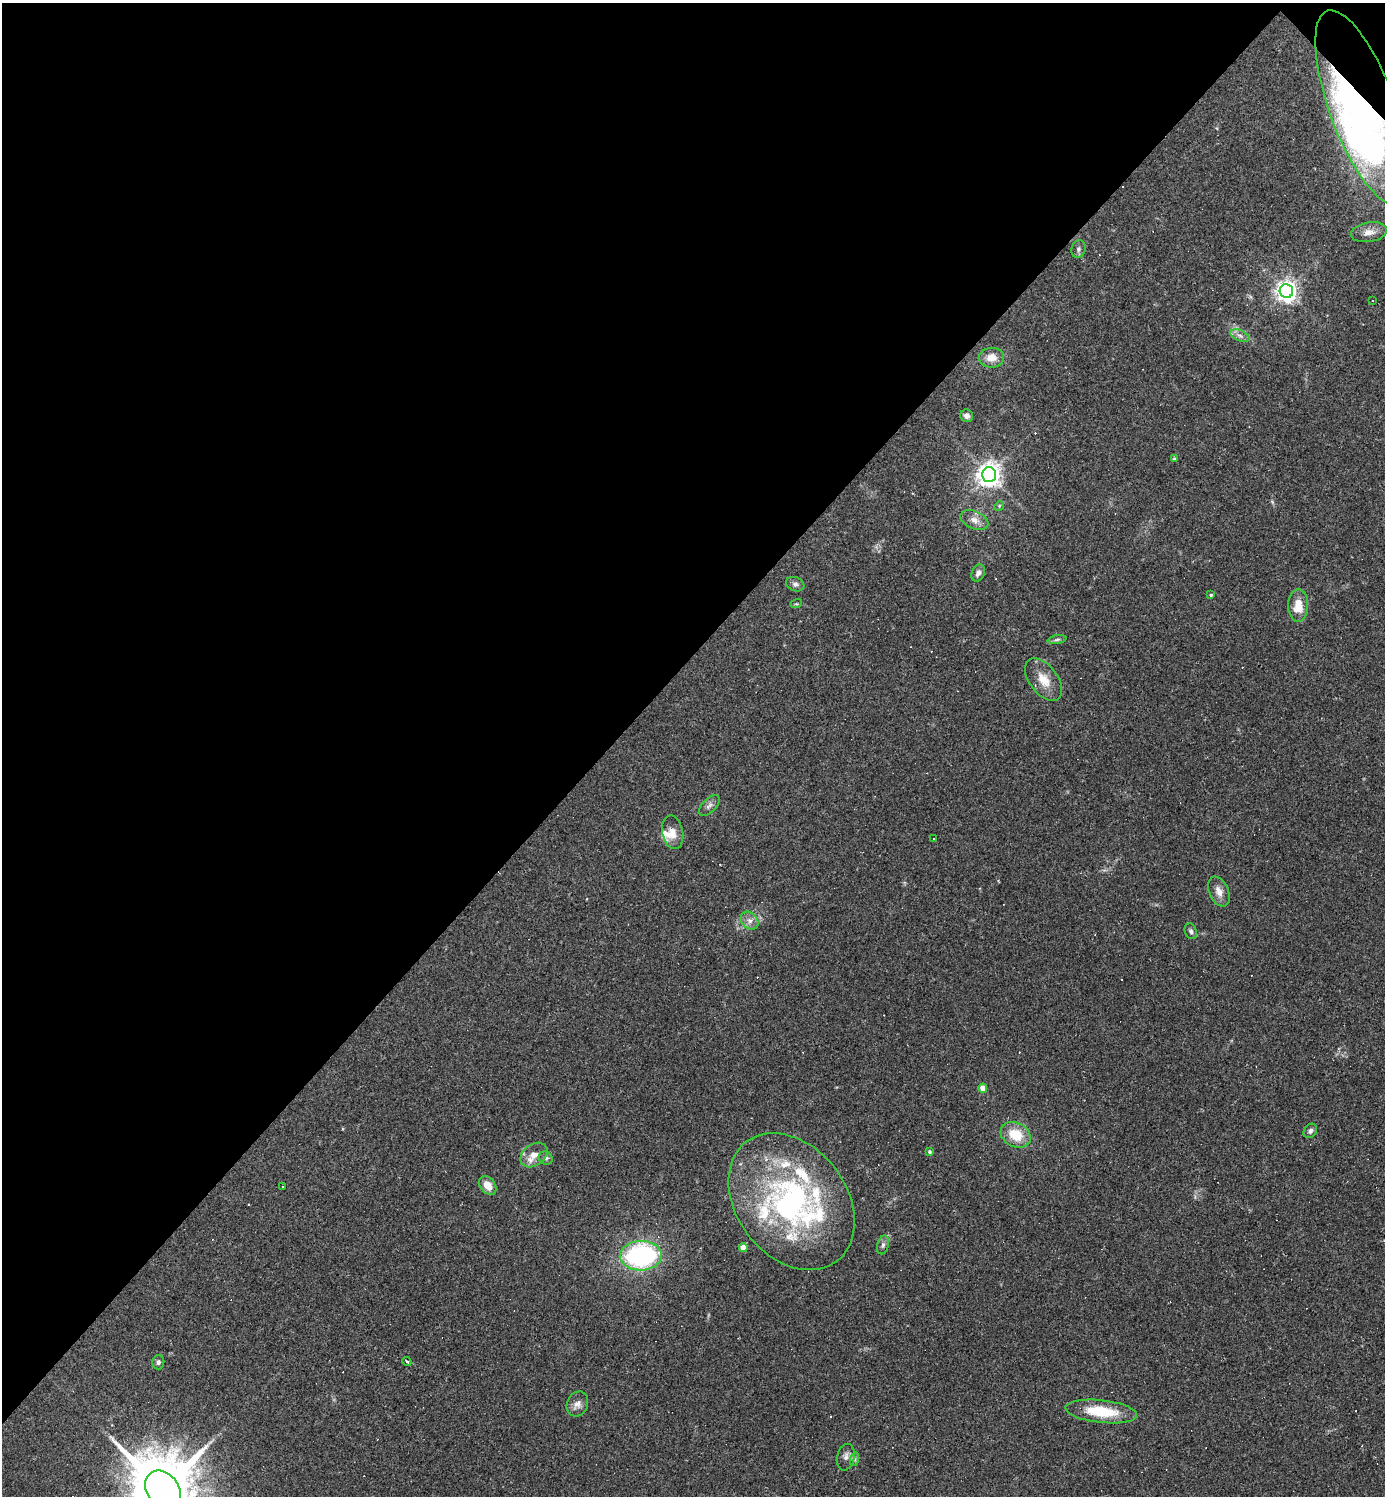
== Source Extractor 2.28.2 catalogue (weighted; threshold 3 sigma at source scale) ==
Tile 2 of 4 x 4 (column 2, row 1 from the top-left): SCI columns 1677-3059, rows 4483-5976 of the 5976 x 5976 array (HDU 1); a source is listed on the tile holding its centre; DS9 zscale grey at full resolution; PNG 1387 x 1498 px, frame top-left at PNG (2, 3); each listed source drawn as its Kron ellipse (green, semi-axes under 4 px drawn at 4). Shown black and unused: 44% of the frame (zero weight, under 2 of 3 exposures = <1% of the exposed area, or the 3 px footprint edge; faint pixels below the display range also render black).
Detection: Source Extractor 2.28.2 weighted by HDU 2 'WHT'; one run over the whole footprint, this tile lists its part. Background 0.0635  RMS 0.0069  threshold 0.0312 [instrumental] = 3 sigma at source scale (4.5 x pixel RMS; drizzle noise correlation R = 1.50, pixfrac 1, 0.05/0.05 arcsec/px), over >= 5 px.
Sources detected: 74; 2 inside a brighter object's white glare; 19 cosmic-ray / hot-pixel residue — neither listed nor drawn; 9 inside a brighter listed object's ellipse — not listed separately; the other 44 listed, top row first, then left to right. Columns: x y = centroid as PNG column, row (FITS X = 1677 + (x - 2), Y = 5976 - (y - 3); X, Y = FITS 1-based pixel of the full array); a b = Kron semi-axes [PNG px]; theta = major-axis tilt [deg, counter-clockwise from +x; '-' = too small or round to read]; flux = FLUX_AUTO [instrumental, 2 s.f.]
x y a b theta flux
1363 107 103 33 -70 270
1369 232 18 10 9 5.9
1078 249 9 7 72 2.1
1286 291 7 6 - 420
1372 300 2 2 - 0.65
1240 336 10 5 -23 2.8
991 358 12 10 1 7.9
967 416 6 6 - 2.9
1174 458 4 3 - 1
989 475 7 7 - 580
999 506 5 4 - 0.76
974 520 15 8 -23 5.2
978 573 9 6 68 2.9
795 584 9 7 -21 2.4
1211 595 4 4 - 0.89
796 604 6 3 17 0.75
1298 606 16 10 89 12
1057 640 9 4 11 1.4
1043 680 24 14 -52 12
709 806 13 7 45 3
673 832 17 10 -79 7
933 838 3 3 - 1.4
1219 891 16 9 -66 5.7
750 921 10 7 -43 3.9
1191 931 8 6 -70 1.7
983 1088 4 4 - 8.2
1310 1131 8 6 50 2
1016 1135 16 12 -28 17
930 1152 4 4 - 1.2
534 1155 15 10 36 7.1
546 1158 7 6 - 1.8
488 1186 10 7 -52 7.5
283 1187 2 2 - 0.54
792 1202 75 55 -53 180
883 1245 9 5 75 2.2
743 1247 4 4 - 7.8
641 1256 21 14 2 120
407 1361 4 3 - 1.7
158 1362 7 6 - 1.9
577 1404 13 10 65 4.4
1101 1411 36 11 -6 28
846 1457 13 8 77 3.9
855 1459 7 4 72 1.3
163 1490 21 16 -53 8400
Overlapping masked pixels (flux is a lower limit): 1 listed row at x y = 1363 107
Isophote crosses this tile's border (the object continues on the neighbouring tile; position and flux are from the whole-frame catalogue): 2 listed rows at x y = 1363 107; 163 1490